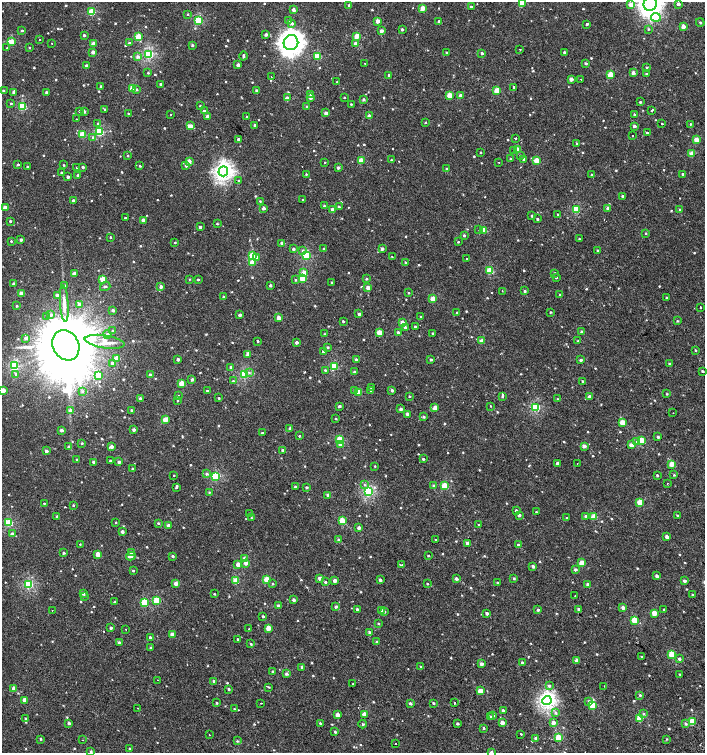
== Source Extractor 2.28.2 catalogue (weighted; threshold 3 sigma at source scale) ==
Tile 6 of 4 x 4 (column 2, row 2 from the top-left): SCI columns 1612-3016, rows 3008-4508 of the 6059 x 6037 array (HDU 1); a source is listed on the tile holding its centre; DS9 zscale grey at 2 x 2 block average (1 PNG px = mean of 2 x 2 image px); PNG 707 x 755 px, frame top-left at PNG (2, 2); each listed source drawn as its Kron ellipse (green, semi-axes under 4 px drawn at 4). Shown black and unused: <1% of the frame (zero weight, under 2 of 3 exposures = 2% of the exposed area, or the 3 px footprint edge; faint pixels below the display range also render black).
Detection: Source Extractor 2.28.2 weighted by HDU 2 'WHT'; one run over the whole footprint, this tile lists its part. Background 0.00125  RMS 0.0038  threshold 0.0169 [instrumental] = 3 sigma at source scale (4.5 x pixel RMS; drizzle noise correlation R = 1.50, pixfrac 1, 0.0396/0.0396 arcsec/px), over >= 5 px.
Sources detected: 722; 4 cosmic-ray / hot-pixel residue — neither listed nor drawn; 1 coinciding with a brighter row at this scale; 2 inside a brighter listed object's ellipse — not listed separately; of the other 715, all 500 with FLUX_AUTO >= 0.632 (the completeness limit of this list) listed and drawn (215 fainter detections not listed), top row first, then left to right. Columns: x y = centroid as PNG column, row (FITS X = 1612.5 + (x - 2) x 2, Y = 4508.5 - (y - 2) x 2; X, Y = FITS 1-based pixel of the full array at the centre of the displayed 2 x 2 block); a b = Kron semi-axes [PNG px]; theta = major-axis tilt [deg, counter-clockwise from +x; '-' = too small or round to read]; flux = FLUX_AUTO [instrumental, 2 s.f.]
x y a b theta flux
522 3 4 3 - 19
650 4 7 6 - 470
678 4 3 3 - 2.7
349 5 3 3 - 1.2
631 5 3 3 - 8.9
471 7 3 2 - 1.4
423 8 3 3 - 9.7
293 10 3 3 - 4.1
92 12 3 3 - 33
188 14 3 2 - 0.78
656 17 5 4 - 26
288 20 3 3 - 1.1
198 21 3 3 - 41
378 21 3 3 - 6.6
439 21 3 2 - 1.1
700 22 4 3 - 1
292 23 4 4 - 1.5
587 24 3 2 - 1.6
683 27 3 2 - 5.8
402 29 3 3 - 1.6
649 29 3 3 - 0.8
22 30 3 2 - 1.2
381 31 3 3 - 4.2
266 34 3 3 - 2.5
84 35 3 2 - 1.5
357 36 3 3 - 14
138 37 3 3 - 22
40 40 2 2 - 0.87
12 42 3 3 - 18
51 43 2 2 - 0.96
129 43 3 3 - 1.4
291 43 8 7 - 590
93 44 3 3 - 8.5
356 44 3 3 - 3.9
192 45 3 3 - 1.6
7 48 2 2 - 0.65
29 48 3 2 - 0.7
520 50 2 2 - 1
93 52 3 3 - 4.1
446 52 2 2 - 0.67
565 52 3 2 - 2.8
482 53 2 2 - 1.8
149 54 3 3 - 85
243 56 4 2 - 1.8
318 56 3 3 - 24
138 57 3 3 - 2.6
365 63 2 2 - 1.4
586 63 3 2 - 1.3
238 65 3 3 - 3.7
87 66 2 2 - 3.3
647 67 3 2 - 0.75
633 72 3 3 - 3.3
148 73 3 2 - 0.75
646 74 3 3 - 0.87
389 75 3 3 - 2.3
610 75 3 3 - 17
271 77 2 2 - 1
571 79 3 2 - 5
581 79 2 2 - 1.4
337 82 2 2 - 0.86
161 84 2 2 - 1.7
101 87 2 2 - 2
514 87 2 2 - 1.8
132 88 3 3 - 20
137 90 3 3 - 1
497 90 3 3 - 17
3 91 3 2 - 1.2
257 91 3 3 - 3.6
14 92 4 2 - 3.7
46 92 2 2 - 1.9
311 94 3 3 - 2.5
449 95 3 3 - 12
461 96 3 2 - 5.4
310 97 3 2 - 4.6
287 98 3 3 - 3
344 98 2 2 - 0.67
364 99 3 3 - 1.7
640 102 3 3 - 0.9
11 103 3 3 - 0.96
351 104 2 2 - 0.66
23 106 3 3 - 43
200 106 3 3 - 0.91
306 106 3 2 - 0.79
105 109 3 3 - 0.84
652 110 3 2 - 2.5
79 111 2 2 - 5
204 111 3 3 - 2.4
84 112 3 2 - 1.4
128 113 2 2 - 0.65
326 113 3 2 - 3.3
634 114 3 3 - 1.1
170 115 2 2 - 0.98
208 116 3 2 - 5
369 116 3 2 - 4.2
247 117 2 2 - 1.1
76 119 2 2 - 1.1
425 122 3 2 - 0.69
98 123 3 3 - 1.1
662 124 2 2 - 1.5
691 124 3 2 - 0.86
255 125 2 2 - 1.9
191 126 3 3 - 3.4
634 126 2 2 - 2.8
100 132 3 3 - 51
647 133 2 2 - 1.2
82 134 3 3 - 21
633 136 2 2 - 1.2
93 137 4 4 - 1.4
515 138 2 2 - 2.4
238 139 2 2 - 1.8
696 140 3 3 - 11
577 143 3 2 - 0.81
517 150 3 3 - 12
514 151 2 2 - 1.1
481 153 3 2 - 0.74
692 154 3 3 - 11
520 155 3 3 - 0.97
128 156 2 2 - 0.98
510 159 2 2 - 0.85
523 159 3 3 - 1.6
392 160 4 3 - 1
537 160 3 3 - 16
361 161 3 3 - 16
189 162 3 3 - 7.3
325 162 3 2 - 0.65
499 162 2 2 - 1
18 164 3 2 - 0.97
64 165 2 2 - 0.71
140 166 3 3 - 1
186 166 3 3 - 1.6
27 167 2 2 - 1.1
77 167 2 2 - 0.66
83 167 3 2 - 1.9
338 168 3 2 - 2
447 169 3 3 - 1.5
223 171 5 5 - 260
61 173 2 2 - 0.73
306 174 2 2 - 0.7
592 174 3 2 - 0.75
683 174 2 2 - 1.4
78 175 3 2 - 1.8
68 177 3 2 - 2.5
238 181 3 2 - 0.79
622 196 3 2 - 1
303 200 3 3 - 0.66
73 201 2 2 - 2.5
260 201 3 2 - 0.7
324 205 3 3 - 0.73
339 207 3 2 - 1.2
5 208 3 2 - 8.3
264 208 2 2 - 4
608 208 3 3 - 3.1
332 209 3 3 - 2.5
576 209 3 3 - 35
680 210 3 3 - 1.2
558 214 2 2 - 0.98
532 216 3 3 - 1.2
125 218 3 2 - 0.83
537 219 2 2 - 1.3
143 220 3 2 - 6.1
10 221 2 2 - 1.1
217 224 3 2 - 0.82
200 227 2 2 - 1.9
479 230 2 2 - 2.7
484 230 3 3 - 14
646 233 3 3 - 0.77
464 235 3 3 - 1
110 237 2 2 - 0.68
579 239 3 2 - 0.64
21 240 2 2 - 2.3
11 241 2 2 - 0.74
458 242 2 2 - 0.75
175 243 3 2 - 0.66
282 243 2 2 - 4.3
293 249 3 2 - 1.9
324 249 3 3 - 1.1
382 249 3 3 - 2.8
303 250 4 3 - 1.1
598 250 3 2 - 1.1
306 255 3 3 - 49
252 256 3 3 - 24
392 256 2 2 - 0.67
257 257 4 3 - 1.4
467 259 2 2 - 2
405 262 3 2 - 0.79
252 263 3 3 - 12
489 271 3 3 - 27
304 273 3 3 - 10
555 273 2 2 - 0.81
74 274 3 2 - 7.1
556 277 3 2 - 1.2
103 279 3 3 - 15
189 279 3 3 - 0.68
198 279 3 2 - 1.1
303 279 3 3 - 24
366 279 3 3 - 0.95
296 280 3 3 - 0.79
332 282 2 2 - 0.91
14 284 2 2 - 3
270 285 3 3 - 1.6
65 286 3 2 - 1.8
105 286 5 2 - 1.2
161 286 3 3 - 2.8
368 288 3 2 - 5.9
502 291 2 2 - 0.75
525 291 3 3 - 1.3
21 293 3 3 - 5.5
408 293 3 2 - 0.7
57 295 3 3 - 2.9
560 295 3 2 - 0.91
223 297 3 2 - 0.85
667 298 2 2 - 1.2
433 299 3 3 - 17
64 304 18 4 -86 6.5
79 304 3 3 - 1.9
17 306 3 2 - 1.1
700 307 2 2 - 3.9
113 310 3 3 - 2.5
550 312 2 2 - 0.74
457 313 3 2 - 0.86
359 314 2 2 - 2.2
51 315 3 2 - 2.3
240 315 3 2 - 2.4
47 316 2 2 - 0.67
421 317 2 2 - 1.2
279 318 3 2 - 8.1
343 321 2 2 - 1.3
677 321 3 2 - 0.76
402 323 3 3 - 7.9
415 326 3 3 - 1.1
405 327 3 3 - 1.6
112 331 3 3 - 0.91
379 332 3 3 - 14
398 332 3 2 - 1.6
582 332 3 3 - 2.5
433 333 2 2 - 0.99
107 334 4 4 - 1.6
325 334 3 2 - 0.66
26 338 3 3 - 2.5
258 341 2 2 - 0.85
482 341 3 3 - 6.8
578 341 3 2 - 0.69
105 342 20 6 -9 12
296 342 3 2 - 2.2
66 345 16 13 -62 15000
328 347 3 3 - 1.2
696 350 3 2 - 0.87
323 351 2 2 - 1.6
248 355 4 3 - 5
117 358 3 3 - 9.2
178 359 2 2 - 3.5
356 360 3 2 - 3.6
431 360 2 2 - 1.5
581 360 3 3 - 1.6
112 363 3 3 - 2.3
669 363 3 2 - 0.92
14 366 3 3 - 64
334 366 3 3 - 36
231 367 3 3 - 2.2
325 370 3 3 - 0.85
354 371 3 3 - 0.8
702 371 2 2 - 0.95
249 372 2 2 - 1.5
16 374 3 3 - 2.1
244 374 3 3 - 59
99 375 3 3 - 20
150 375 2 2 - 4
192 380 3 3 - 1.2
233 381 3 3 - 0.93
583 381 2 2 - 1.3
182 383 3 3 - 13
371 387 3 3 - 1.5
3 390 3 2 - 12
207 390 3 2 - 0.68
355 390 3 3 - 0.79
392 390 3 3 - 1.8
83 391 3 3 - 1.3
371 391 3 2 - 0.74
358 392 3 3 - 11
667 394 3 3 - 0.64
178 396 3 2 - 0.83
409 396 3 2 - 0.74
502 396 4 3 - 1.2
590 397 3 3 - 6
219 398 2 2 - 0.81
140 399 2 2 - 2.5
558 399 3 2 - 0.64
177 401 2 2 - 0.79
339 406 3 2 - 2.2
490 406 2 2 - 1.2
536 407 3 3 - 52
435 408 3 3 - 6.8
401 409 3 2 - 3.2
132 410 3 2 - 1
70 411 3 3 - 5.6
673 413 2 2 - 1.6
407 414 2 2 - 3.3
424 417 4 3 - 1.2
336 419 3 2 - 0.7
165 420 3 2 - 13
622 422 3 3 - 13
290 429 2 2 - 2.7
61 430 2 2 - 3.4
134 430 2 2 - 3.2
262 433 3 2 - 1.4
299 436 2 2 - 1.8
658 437 3 3 - 1.5
340 439 3 3 - 26
641 440 3 3 - 16
636 442 4 2 - 1.6
82 443 3 3 - 0.79
340 444 4 3 - 4.6
632 445 3 3 - 5.6
584 446 3 3 - 4.8
69 447 3 3 - 1.7
111 447 3 2 - 5
283 450 3 2 - 1.5
46 451 2 2 - 2.9
423 459 3 2 - 1.1
77 460 2 2 - 0.84
110 461 2 2 - 0.67
94 462 4 3 - 1.7
119 462 2 2 - 2.6
557 463 3 2 - 1.7
578 463 2 2 - 0.78
672 464 3 3 - 13
375 466 2 2 - 0.64
132 469 3 2 - 0.92
207 474 4 3 - 1.6
657 475 2 2 - 0.93
674 475 3 3 - 0.82
174 476 2 2 - 2.2
215 476 3 3 - 44
667 483 2 2 - 3.6
364 485 3 2 - 0.83
434 486 3 3 - 1.9
445 486 3 3 - 27
176 487 3 3 - 0.87
295 487 3 2 - 2
307 487 3 2 - 1.3
209 492 3 3 - 0.78
368 492 3 3 - 81
328 495 3 3 - 1.9
640 502 3 3 - 18
44 503 3 2 - 0.66
73 505 3 3 - 0.8
516 510 3 3 - 0.9
536 512 2 2 - 0.82
250 513 3 3 - 0.7
519 515 3 2 - 3.5
677 515 3 2 - 1
57 516 3 2 - 1.2
585 516 3 3 - 1.8
594 517 3 3 - 14
251 518 4 3 - 0.82
566 518 2 2 - 2.3
342 521 3 3 - 19
116 522 2 2 - 0.76
9 523 3 3 - 39
158 523 3 3 - 1.1
169 525 2 2 - 4.5
478 525 3 2 - 0.75
359 528 2 2 - 4
122 532 2 2 - 3.1
13 534 3 3 - 3.9
667 537 2 2 - 5.8
339 540 3 2 - 1.4
435 540 2 2 - 0.95
467 543 3 3 - 3.6
80 545 2 2 - 3.4
518 545 3 3 - 1.4
64 553 3 2 - 1.5
132 553 3 3 - 2.9
98 554 3 3 - 12
131 556 5 3 - 3.5
173 556 3 2 - 1.5
428 556 2 2 - 0.8
244 558 3 3 - 3.1
246 563 3 3 - 7
582 563 3 3 - 13
238 564 3 2 - 6.6
402 565 3 3 - 1.1
533 566 3 3 - 2.2
575 570 3 3 - 2
133 571 3 2 - 0.95
657 576 3 3 - 2.2
320 578 3 2 - 4.5
456 578 3 3 - 2.4
514 578 3 3 - 0.87
267 579 3 3 - 17
335 580 3 3 - 3.8
380 580 3 2 - 2.3
236 581 3 3 - 21
685 581 3 3 - 2.5
325 582 3 3 - 1.3
498 583 3 3 - 0.96
29 584 3 3 - 64
176 584 3 2 - 7.2
273 584 3 3 - 0.73
427 584 2 2 - 0.76
588 584 3 3 - 2.5
83 593 3 2 - 2.2
214 594 2 2 - 0.65
575 595 2 2 - 0.65
692 595 3 2 - 0.84
84 596 3 3 - 0.88
157 600 3 3 - 23
294 600 3 2 - 2.5
115 602 4 2 - 0.83
144 602 3 3 - 31
279 606 3 2 - 4.4
336 607 3 2 - 2
623 608 3 2 - 4.3
357 609 3 3 - 1.4
578 609 3 3 - 1.3
664 609 2 2 - 0.68
381 610 3 3 - 2.6
538 610 3 2 - 1.5
52 611 2 2 - 2.3
385 612 3 3 - 0.92
487 613 3 2 - 2.1
654 613 3 3 - 12
263 616 3 3 - 1.2
634 620 3 3 - 18
378 624 3 2 - 0.78
111 628 2 2 - 1.9
268 628 3 3 - 10
126 629 2 2 - 1.7
249 629 2 2 - 1.6
370 632 3 3 - 1.9
172 634 3 2 - 5.2
150 638 2 2 - 2.3
237 639 2 2 - 0.65
119 642 3 2 - 2.2
376 642 3 3 - 1.1
251 644 3 2 - 0.94
151 648 3 3 - 1.5
672 654 3 3 - 23
642 657 3 3 - 0.94
679 659 3 3 - 1.8
577 660 3 3 - 8.3
522 662 3 2 - 1
482 664 3 3 - 3.7
302 667 3 3 - 1.9
421 667 3 2 - 1.1
272 671 2 2 - 0.88
286 674 3 3 - 2.1
680 674 3 2 - 0.74
157 680 2 2 - 0.71
214 681 3 3 - 1.6
353 684 3 2 - 0.66
549 686 4 3 - 1.6
604 686 2 2 - 0.63
269 687 3 3 - 0.75
14 689 3 3 - 4.6
229 689 3 2 - 1.3
480 691 3 3 - 10
640 695 3 3 - 0.96
25 700 3 3 - 7.7
547 701 4 4 - 230
589 701 4 4 - 1.3
217 703 3 2 - 0.91
261 703 2 2 - 1.4
410 703 3 3 - 1.9
433 703 3 2 - 1.3
455 703 2 2 - 2.6
592 705 3 3 - 24
138 708 2 2 - 1.5
234 709 3 3 - 0.73
503 710 3 3 - 2
555 713 4 3 - 1.3
364 714 3 3 - 8.6
644 714 4 3 - 0.82
337 715 3 3 - 6.8
493 715 3 3 - 1.2
490 717 3 3 - 2.3
25 718 3 2 - 0.74
640 718 3 3 - 22
692 721 3 3 - 22
69 723 3 3 - 1.8
320 723 3 2 - 0.92
502 723 3 3 - 6.7
553 723 3 3 - 5.7
363 724 4 3 - 1.1
457 724 3 3 - 1.4
686 724 4 3 - 1.7
484 728 3 2 - 1
335 732 3 3 - 1.2
521 734 2 2 - 1
209 735 2 2 - 0.94
536 738 3 2 - 3.4
559 738 3 3 - 28
41 739 3 3 - 0.9
667 739 3 3 - 0.67
83 740 2 2 - 1.6
237 741 3 3 - 0.82
395 744 2 2 - 1.3
130 748 2 2 - 0.75
91 751 3 3 - 0.79
491 752 3 3 - 1.7
Isophote crosses this tile's border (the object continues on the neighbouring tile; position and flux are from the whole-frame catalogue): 4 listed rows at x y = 522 3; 650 4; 3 390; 491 752